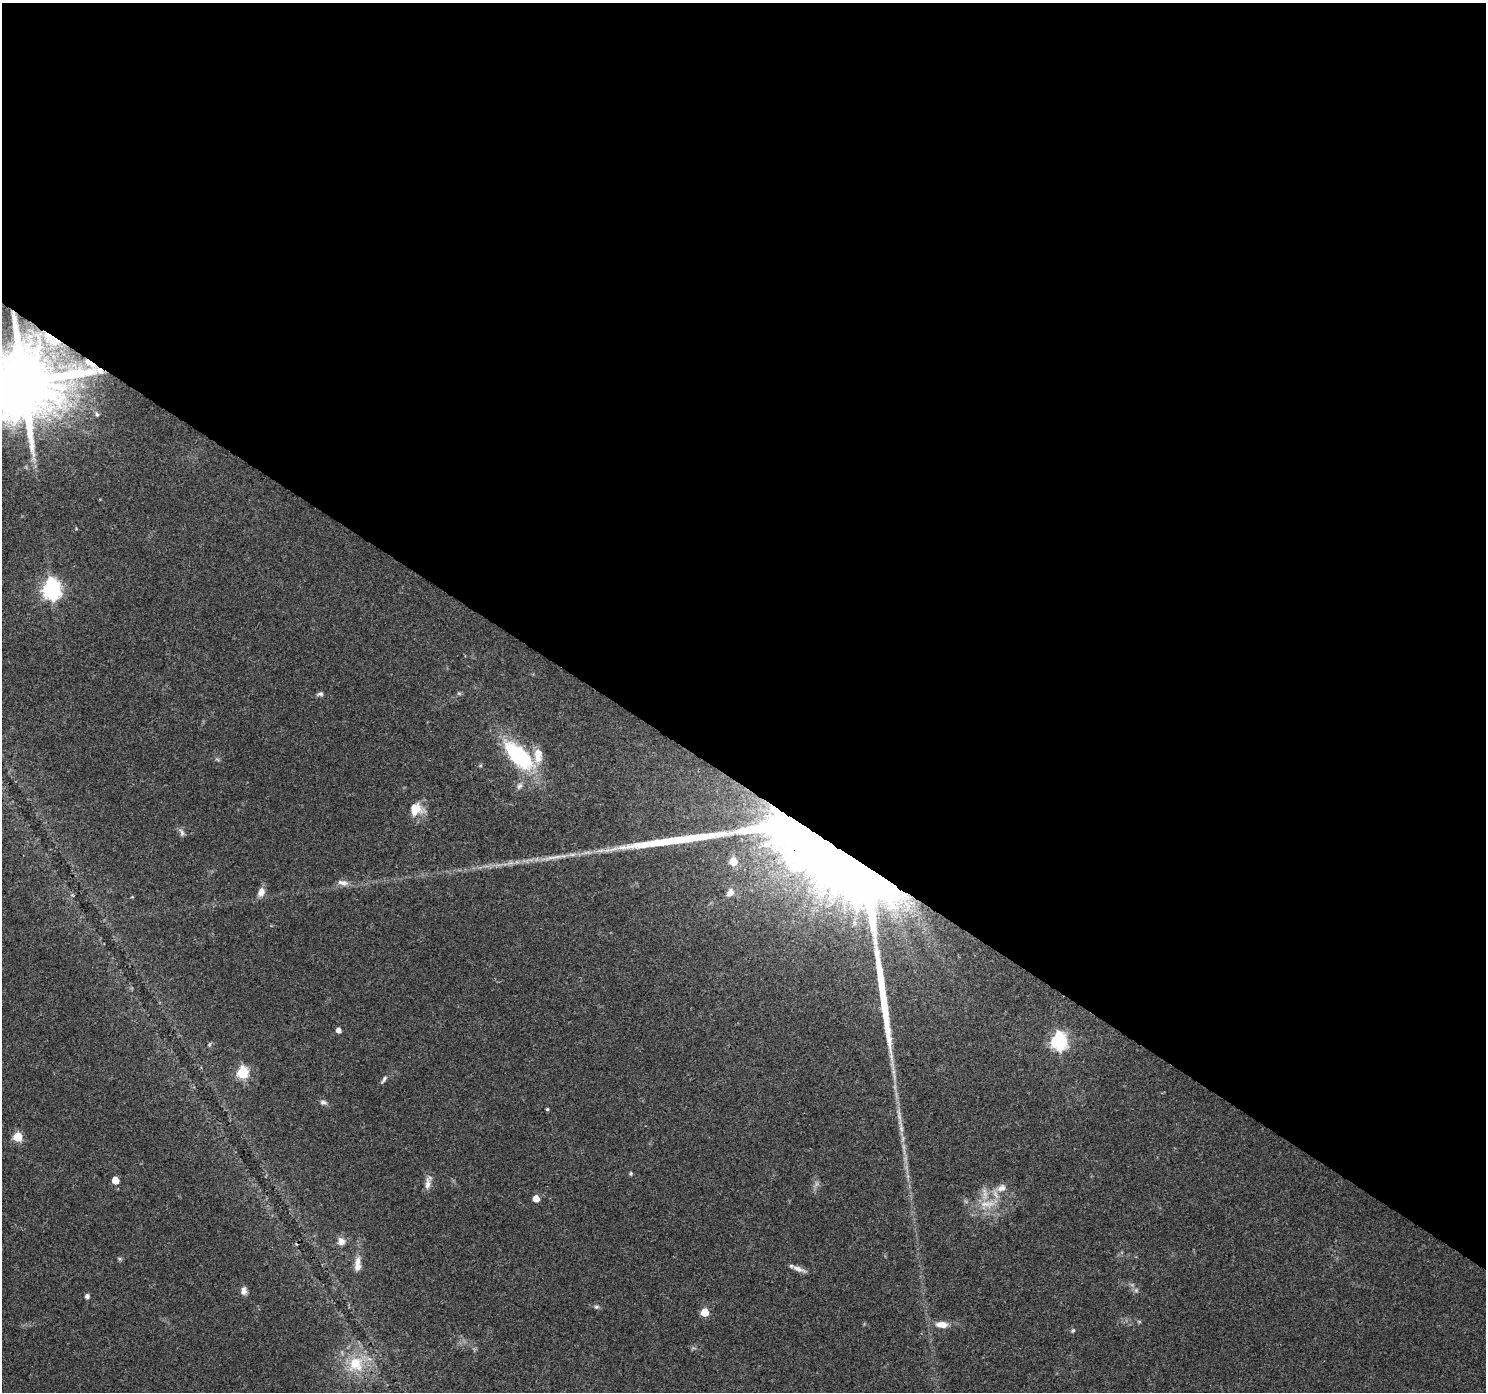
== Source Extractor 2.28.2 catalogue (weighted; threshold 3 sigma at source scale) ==
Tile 3 of 4 x 4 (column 3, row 1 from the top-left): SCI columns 2967-4450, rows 4353-5742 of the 5942 x 5993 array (HDU 1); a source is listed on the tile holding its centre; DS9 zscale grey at full resolution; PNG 1488 x 1394 px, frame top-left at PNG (2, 3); no overlay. Shown black and unused: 56% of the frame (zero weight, under 3 of 4 exposures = <1% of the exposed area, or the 3 px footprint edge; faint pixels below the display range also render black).
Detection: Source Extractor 2.28.2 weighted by HDU 2 'WHT'; one run over the whole footprint, this tile lists its part. Background 0.0446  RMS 0.0036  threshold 0.016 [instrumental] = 3 sigma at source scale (4.5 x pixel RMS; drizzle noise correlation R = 1.50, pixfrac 1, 0.0396/0.0396 arcsec/px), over >= 5 px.
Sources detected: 47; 3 too faint to see at this stretch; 2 inside a brighter object's white glare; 2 long thin detections or spike segments (spike, bleed or trail) — not listed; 2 inside a brighter listed object's ellipse — not listed separately; the other 38 listed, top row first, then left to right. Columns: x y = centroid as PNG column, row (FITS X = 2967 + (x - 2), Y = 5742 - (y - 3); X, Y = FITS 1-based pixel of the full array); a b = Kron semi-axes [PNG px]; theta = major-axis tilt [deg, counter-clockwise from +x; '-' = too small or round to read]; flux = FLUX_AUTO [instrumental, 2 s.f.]
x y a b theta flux
51 339 30 11 -35 11
23 381 20 18 28 4700
97 414 8 5 -78 0.9
52 589 8 7 - 160
320 694 9 6 9 0.95
519 755 44 19 -44 32
519 786 10 6 57 1.3
416 809 16 15 - 6.4
182 833 11 6 -66 1.2
839 854 101 55 -24 790
733 862 5 5 - 8.6
343 883 15 7 -12 2.3
261 892 11 7 70 2.8
730 892 9 6 49 2.3
338 1030 5 4 - 2.1
1059 1041 7 6 - 110
209 1045 6 4 47 0.53
243 1073 6 6 - 36
384 1079 11 5 56 1
323 1102 9 7 -17 1.2
547 1109 4 3 - 0.52
18 1137 5 5 - 16
631 1173 5 5 - 0.53
115 1180 5 5 - 6.1
428 1184 17 7 81 2.3
1001 1188 14 10 26 3.1
536 1199 5 5 - 5.1
987 1204 28 9 4 5.9
341 1241 11 10 - 2.6
358 1261 15 8 78 2.7
798 1269 19 6 -20 2.2
244 1291 10 7 -84 1.8
87 1296 5 5 - 1.3
596 1307 7 5 1 0.73
705 1312 5 5 - 9.8
942 1324 17 9 -3 3.7
1073 1330 6 4 72 0.56
356 1364 25 22 39 14
Overlapping masked pixels (flux is a lower limit): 3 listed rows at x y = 51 339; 23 381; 839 854
Isophote crosses this tile's border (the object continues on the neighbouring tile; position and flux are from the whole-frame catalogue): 1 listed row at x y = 23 381